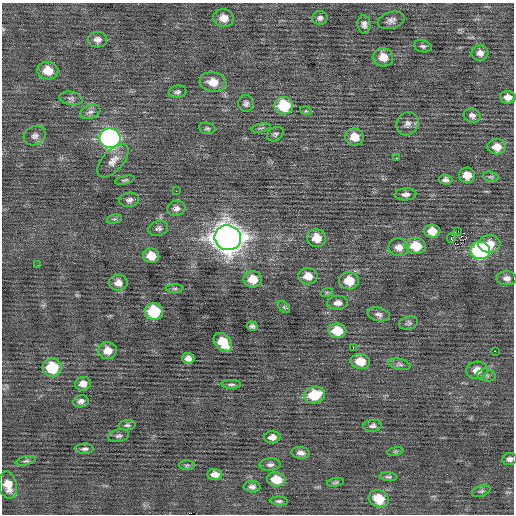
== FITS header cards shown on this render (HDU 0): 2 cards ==
NAXIS1  =                  512 / Axis length
NAXIS2  =                  512 / Axis length

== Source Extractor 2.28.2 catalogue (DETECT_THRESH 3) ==
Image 512 x 512 px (HDU 0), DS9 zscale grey, 1 PNG px = 1 image px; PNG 516 x 516 px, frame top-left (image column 1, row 512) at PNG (2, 3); each listed source drawn as its Kron ellipse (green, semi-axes under 4 px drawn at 4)
Background 0.0484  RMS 0.78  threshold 2.33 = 3 sigma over >= 5 px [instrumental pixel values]
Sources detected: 97; all 97 listed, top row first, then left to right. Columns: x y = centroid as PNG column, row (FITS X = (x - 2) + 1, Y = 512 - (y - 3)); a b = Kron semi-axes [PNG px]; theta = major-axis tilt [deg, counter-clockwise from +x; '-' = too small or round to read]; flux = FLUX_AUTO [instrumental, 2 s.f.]
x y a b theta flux
224 18 10 8 -9 540
320 18 7 7 - 150
391 20 14 8 16 250
364 24 9 6 -89 200
97 40 9 8 - 260
423 46 9 6 -14 120
480 53 8 7 - 280
383 57 10 9 - 670
48 71 10 9 - 770
213 82 13 10 -9 750
177 92 9 6 11 140
508 97 8 6 -3 320
71 98 12 6 -10 190
246 103 8 8 - 170
284 106 9 8 - 2200
306 111 6 3 -16 55
90 112 10 6 21 200
472 115 8 7 - 190
407 124 12 10 61 290
207 128 8 5 -8 110
261 128 10 2 13 66
275 134 9 6 31 130
35 136 11 9 25 270
354 137 9 8 - 700
110 138 10 10 - 15000
497 147 9 7 -1 630
396 158 2 2 - 200
113 161 20 10 48 510
467 175 8 7 - 600
491 177 8 5 -17 88
125 180 10 3 13 85
445 180 7 5 -4 150
176 191 2 2 - 78
406 194 10 6 3 230
129 200 10 7 8 190
176 208 9 7 17 240
114 219 8 4 14 81
158 228 10 7 17 170
432 231 8 6 -4 670
458 231 2 2 - 150
228 238 13 12 - 70000
317 238 9 9 - 720
451 238 4 3 - 1200
489 244 11 8 6 710
416 246 10 8 -7 1200
399 247 10 9 - 360
480 250 10 8 -8 7700
151 256 8 7 - 690
38 265 3 2 - 62
308 276 9 8 - 560
507 278 10 7 -1 230
253 279 9 8 - 830
349 281 10 8 -9 1000
118 283 9 8 - 350
175 289 9 4 0 88
327 292 6 4 19 68
338 303 10 7 2 280
284 307 7 4 -45 98
154 311 9 8 - 2500
379 314 11 6 -14 190
409 323 9 6 13 130
252 326 5 4 - 140
337 331 9 7 -7 1100
223 342 11 7 -47 1200
353 348 3 2 - 160
108 351 9 8 - 560
495 351 2 2 - 480
188 358 6 5 - 230
360 361 10 7 -8 910
400 364 11 5 -12 150
52 368 9 9 - 2100
477 370 11 8 3 530
486 375 9 6 -6 150
83 384 8 7 - 390
231 384 10 4 -1 110
314 395 10 8 9 1800
81 401 7 6 - 190
127 425 8 5 5 120
373 426 9 6 7 160
119 436 11 6 11 160
272 437 8 6 2 290
85 449 9 5 1 150
395 451 8 4 8 70
301 453 9 6 -5 240
510 459 7 6 - 170
26 461 10 4 13 100
187 465 8 4 1 98
270 465 10 6 3 170
215 474 7 5 -5 390
389 477 9 4 -4 100
276 479 9 7 -8 860
336 482 8 4 10 88
8 485 14 9 -77 700
252 487 8 5 -2 180
481 491 10 5 17 120
379 499 10 8 -22 1200
279 501 9 4 -3 120